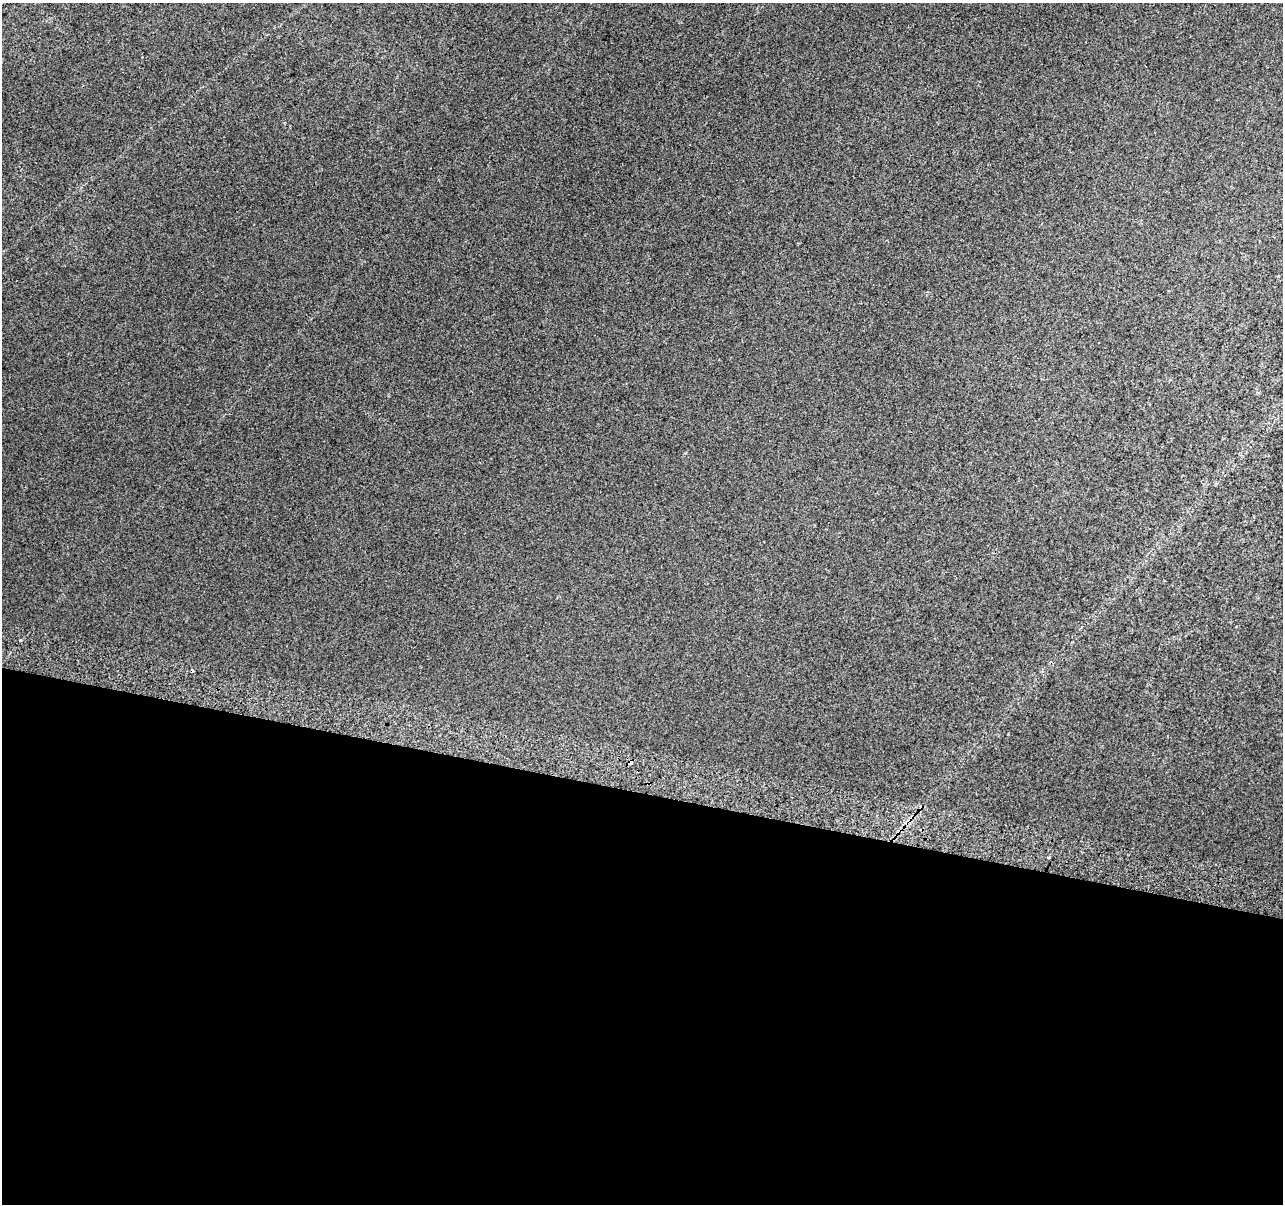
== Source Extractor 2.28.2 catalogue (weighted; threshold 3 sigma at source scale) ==
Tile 14 of 4 x 4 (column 2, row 4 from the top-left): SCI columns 1301-2581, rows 326-1527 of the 5153 x 5395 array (HDU 1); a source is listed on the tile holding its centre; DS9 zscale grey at full resolution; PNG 1285 x 1206 px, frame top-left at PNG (2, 3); no overlay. Shown black and unused: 34% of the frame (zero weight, under 2 of 3 exposures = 2% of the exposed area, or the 3 px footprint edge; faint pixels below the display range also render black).
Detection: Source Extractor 2.28.2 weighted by HDU 2 'WHT'; one run over the whole footprint, this tile lists its part. Background 0.00743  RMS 0.007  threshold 0.0315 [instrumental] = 3 sigma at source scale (4.5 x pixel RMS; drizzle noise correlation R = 1.50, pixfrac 1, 0.0396/0.0396 arcsec/px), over >= 5 px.
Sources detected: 4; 1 cosmic-ray / hot-pixel residue — not listed; the other 3 listed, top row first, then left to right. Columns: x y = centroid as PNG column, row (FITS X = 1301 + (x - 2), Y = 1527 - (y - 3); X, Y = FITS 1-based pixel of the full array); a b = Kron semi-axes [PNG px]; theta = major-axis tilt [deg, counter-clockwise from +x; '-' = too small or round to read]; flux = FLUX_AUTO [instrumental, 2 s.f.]
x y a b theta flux
20 640 3 3 - 1.9
630 762 5 3 - 4.6
1049 857 3 3 - 1.2
Overlapping masked pixels (flux is a lower limit): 1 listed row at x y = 630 762